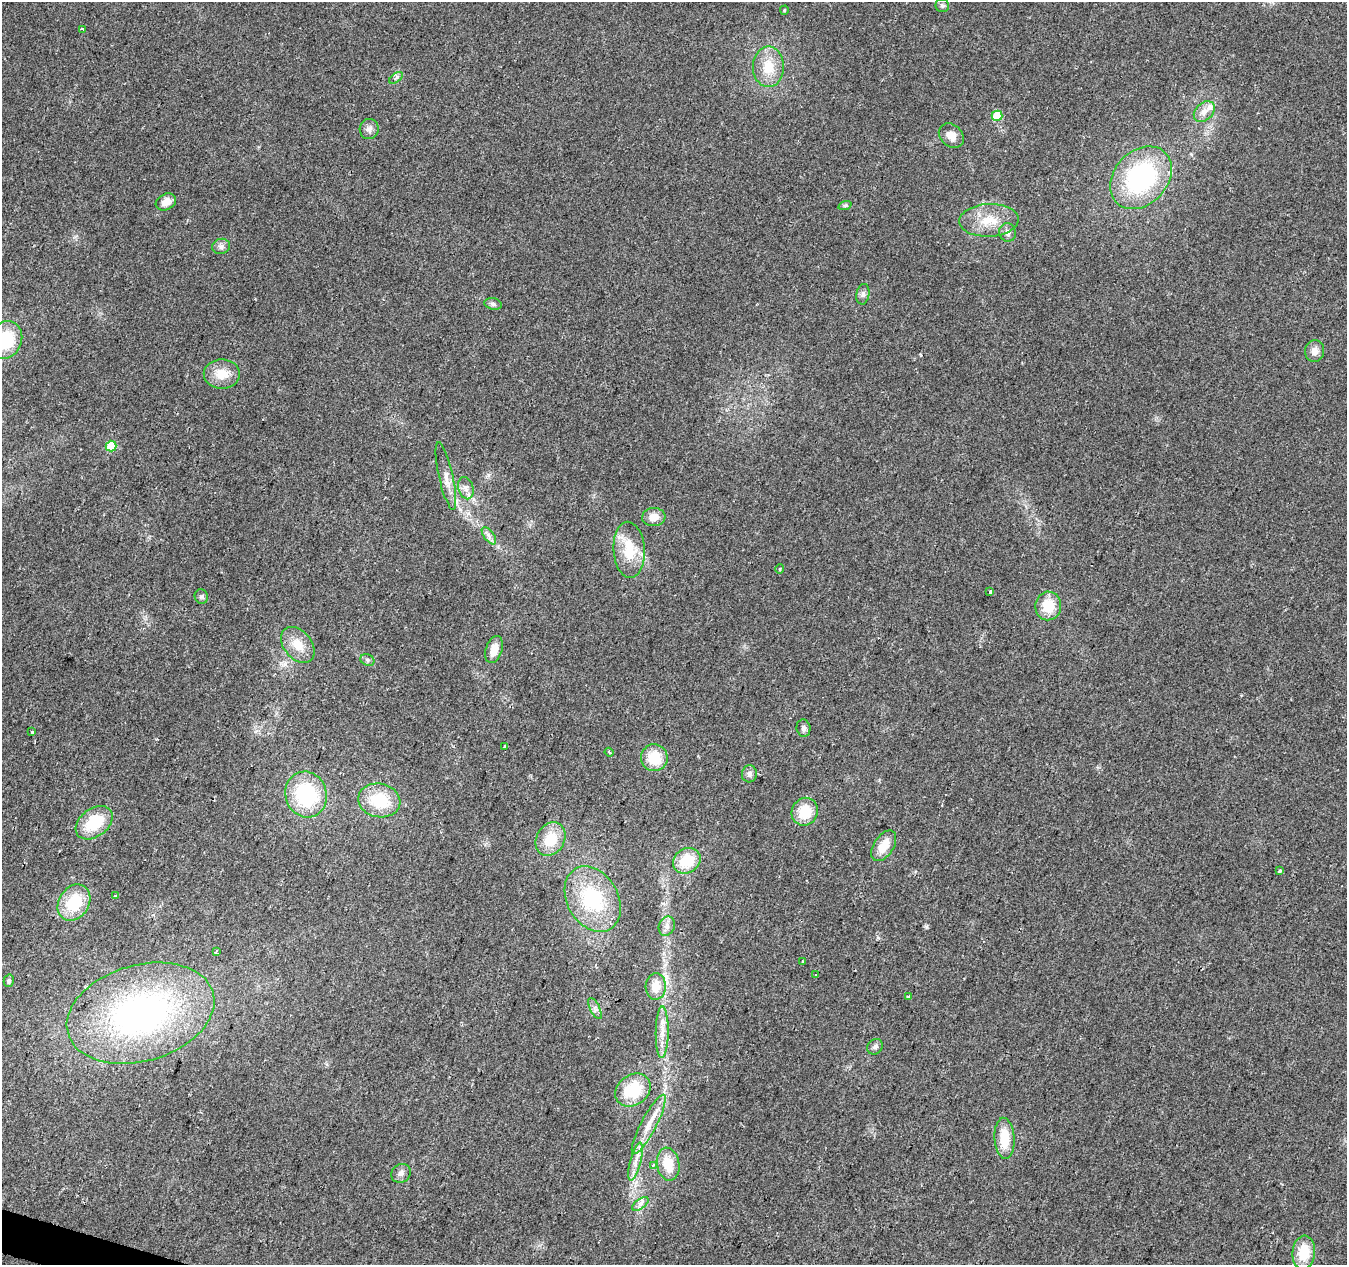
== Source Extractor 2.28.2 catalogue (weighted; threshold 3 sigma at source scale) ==
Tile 7 of 4 x 4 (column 3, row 2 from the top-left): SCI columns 2691-4035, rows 2739-4001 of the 5387 x 5542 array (HDU 1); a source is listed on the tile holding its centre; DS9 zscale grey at full resolution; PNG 1349 x 1267 px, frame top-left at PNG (2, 2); each listed source drawn as its Kron ellipse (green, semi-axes under 4 px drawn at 4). Shown black and unused: <1% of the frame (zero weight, under 2 of 3 exposures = <1% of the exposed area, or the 3 px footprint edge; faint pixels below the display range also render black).
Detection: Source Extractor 2.28.2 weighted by HDU 2 'WHT'; one run over the whole footprint, this tile lists its part. Background 0.0422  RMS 0.008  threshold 0.036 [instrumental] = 3 sigma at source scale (4.5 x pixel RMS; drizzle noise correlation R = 1.50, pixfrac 1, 0.0396/0.0396 arcsec/px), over >= 5 px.
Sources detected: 72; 2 inside a brighter listed object's ellipse — not listed separately; the other 70 listed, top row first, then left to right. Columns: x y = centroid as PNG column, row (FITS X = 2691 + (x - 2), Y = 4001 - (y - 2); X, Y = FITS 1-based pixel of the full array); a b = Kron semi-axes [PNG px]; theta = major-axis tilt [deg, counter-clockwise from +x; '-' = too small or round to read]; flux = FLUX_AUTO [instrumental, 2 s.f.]
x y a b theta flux
942 5 7 6 - 2
784 10 4 4 - 0.78
83 30 4 3 - 3.5
768 67 20 15 90 19
396 78 8 4 37 1.7
1204 112 12 8 42 6.1
997 116 5 5 - 35
369 129 10 9 - 4
951 136 14 10 -43 7
1141 178 35 26 47 120
166 202 11 8 27 7
845 205 7 4 18 1.4
989 220 30 16 3 21
1008 232 9 8 - 3.9
221 246 9 7 15 3.3
863 294 10 6 80 2.7
493 304 9 5 -10 2.1
5 340 19 16 65 38
1315 351 11 9 88 5.9
222 374 18 14 0 14
111 446 5 5 - 32
446 476 34 7 -77 8.5
466 488 11 7 -75 4.5
654 517 12 9 5 8
489 536 10 5 -55 3
629 550 28 15 -86 26
780 569 4 4 - 0.82
990 592 3 3 - 1.6
201 597 7 6 - 1.9
1048 606 14 13 - 20
298 645 20 14 -50 14
494 649 14 8 73 10
367 660 7 5 -24 1.9
803 728 9 7 -81 2.8
32 732 3 3 - 2.7
505 747 4 3 - 2.8
609 752 4 3 - 1
654 758 13 13 - 23
749 774 8 7 - 3.1
306 794 23 20 -72 64
379 800 21 16 -12 35
805 812 14 13 - 21
94 823 20 14 38 31
551 839 18 14 59 22
884 846 17 10 57 13
687 861 14 12 32 26
1280 871 3 3 - 3.3
116 896 3 3 - 1.9
593 899 35 25 -60 62
74 903 19 15 58 33
667 926 10 8 66 4
216 951 3 3 - 1.9
803 961 3 2 - 0.91
816 975 3 2 - 1.1
9 981 6 5 - 1.8
656 986 13 10 86 12
909 997 4 4 - 2.9
595 1008 11 5 -64 2.7
141 1013 75 48 16 270
662 1032 26 6 89 9.7
875 1047 8 7 - 2.7
633 1090 19 15 38 37
649 1124 33 7 62 14
1004 1138 21 10 -86 20
636 1162 19 5 75 7
668 1164 16 11 -79 17
653 1165 3 3 - 6.7
401 1173 10 9 - 3.6
640 1204 9 5 35 3
1304 1252 17 11 84 22
Isophote crosses this tile's border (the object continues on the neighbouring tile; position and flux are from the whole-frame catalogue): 1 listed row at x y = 5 340
Unlisted compact peaks at least as high as the median listed source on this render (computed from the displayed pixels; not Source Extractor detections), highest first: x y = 926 927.